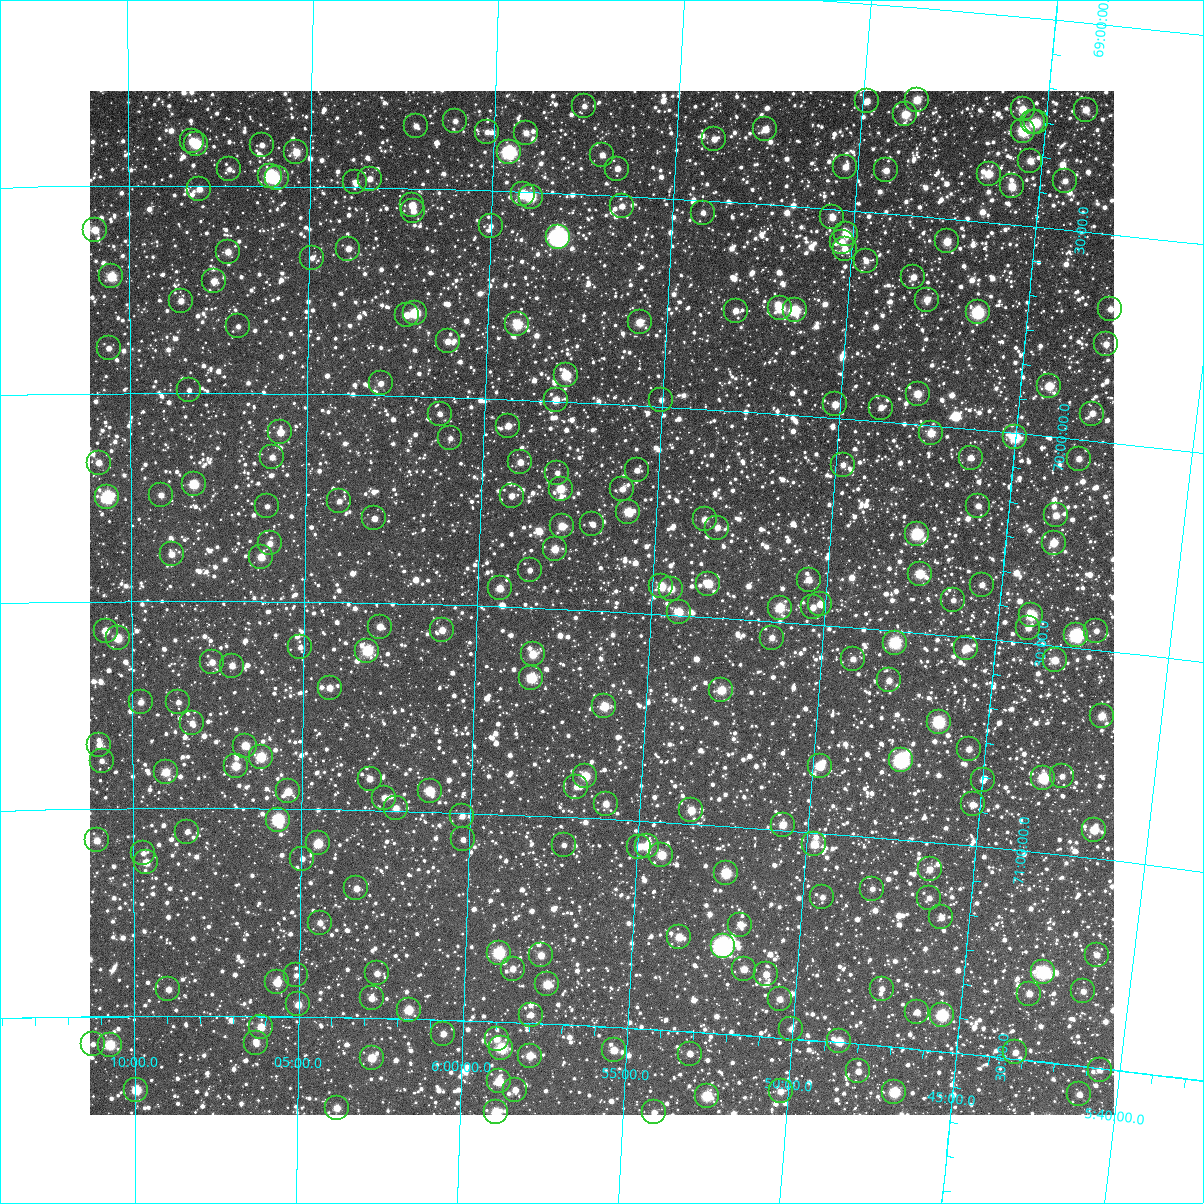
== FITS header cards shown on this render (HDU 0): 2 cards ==
NAXIS1  =                 1024
NAXIS2  =                 1024

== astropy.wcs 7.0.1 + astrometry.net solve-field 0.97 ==
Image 1024 x 1024 px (HDU 0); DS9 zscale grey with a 90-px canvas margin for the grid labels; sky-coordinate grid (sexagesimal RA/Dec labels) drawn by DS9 from the SOLVED WCS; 254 Tycho-2 reference stars matched to detected sources circled (green)
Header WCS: RA---TAN-SIP/DEC--TAN-SIP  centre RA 05:56:26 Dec +70:29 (89.11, +70.48 deg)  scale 8.67 arcsec/px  FOV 148.0' x 148.0'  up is +177 deg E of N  parity flipped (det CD > 0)
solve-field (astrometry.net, Tycho-2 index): VERIFIED the header's WCS against the Tycho-2 star catalogue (verified at 6 index scales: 12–254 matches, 0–1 conflicts across passes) and refined it, rather than solving blind
Solved WCS: RA---TAN-SIP/DEC--TAN-SIP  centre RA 05:56:26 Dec +70:29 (89.11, +70.48 deg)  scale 8.67 arcsec/px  FOV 148.0' x 148.0'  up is +177 deg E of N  parity flipped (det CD > 0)
The solver's refit moves the header's centre by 0.19 arcsec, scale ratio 0.9999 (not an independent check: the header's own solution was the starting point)
Tycho-2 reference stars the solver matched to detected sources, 254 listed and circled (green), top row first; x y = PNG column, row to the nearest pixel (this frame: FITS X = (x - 90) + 1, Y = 1024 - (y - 91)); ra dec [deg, ICRS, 3 dp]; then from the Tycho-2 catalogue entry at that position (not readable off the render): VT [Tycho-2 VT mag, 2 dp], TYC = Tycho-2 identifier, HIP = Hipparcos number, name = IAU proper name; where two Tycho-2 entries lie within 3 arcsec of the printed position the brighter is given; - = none
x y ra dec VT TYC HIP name
917 100 87.134 +69.222 10.34 4344-813-1 - -
867 101 87.473 +69.234 11.28 4344-778-1 - -
584 106 89.389 +69.287 11.95 4344-1947-1 - -
1023 109 86.415 +69.223 10.35 4344-839-1 - -
1086 110 85.987 +69.208 10.80 4344-879-1 - -
905 114 87.206 +69.259 10.32 4344-758-1 - -
455 121 90.265 +69.335 11.70 4345-1807-1 - -
1033 122 86.335 +69.251 10.96 4344-801-1 - -
1036 122 86.314 +69.251 10.05 4344-803-1 - -
416 126 90.532 +69.349 11.79 4345-2043-1 - -
765 129 88.148 +69.319 10.81 4344-1905-1 - -
1023 131 86.396 +69.273 8.92 4344-767-1 27175 -
487 132 90.045 +69.359 11.85 4345-1896-1 - -
526 133 89.779 +69.357 11.66 4344-1908-1 - -
714 139 88.493 +69.350 11.44 4344-1755-1 - -
192 141 92.061 +69.393 10.81 4349-823-1 - -
196 144 92.034 +69.399 9.71 4349-1188-1 - -
262 145 91.584 +69.402 11.73 4349-922-1 - -
296 152 91.347 +69.418 10.45 4349-1016-1 - -
509 152 89.894 +69.405 8.12 4348-9-1 28366 -
602 155 89.252 +69.403 11.90 4348-17-1 - -
1030 161 86.331 +69.344 11.02 4344-1746-1 - -
845 167 87.585 +69.396 11.00 4348-13-1 - -
229 169 91.807 +69.460 12.35 4349-304-1 - -
617 169 89.144 +69.434 11.51 4348-1882-1 - -
886 170 87.306 +69.397 11.43 4348-3-1 - -
989 174 86.606 +69.385 10.26 4348-39-1 - -
270 176 91.524 +69.476 8.35 4349-440-1 28902 -
277 178 91.478 +69.481 11.32 4349-1390-1 - -
370 179 90.840 +69.479 11.72 4349-1439-1 - -
1065 181 86.080 +69.384 11.48 4348-25-1 - -
355 182 90.941 +69.488 12.16 4349-476-1 - -
1012 186 86.438 +69.410 10.51 4348-1-1 - -
199 189 92.011 +69.509 11.13 4349-1246-1 - -
523 194 89.787 +69.505 9.77 4348-1890-1 - -
531 197 89.725 +69.511 9.86 4348-1852-1 - -
412 205 90.543 +69.541 10.90 4349-1343-1 - -
622 206 89.101 +69.524 11.69 4348-1581-1 - -
413 211 90.535 +69.555 11.49 4349-926-1 - -
703 213 88.540 +69.529 11.72 4348-1612-1 - -
832 217 87.649 +69.519 10.99 4348-1584-1 - -
491 226 89.998 +69.585 11.75 4348-1608-1 - -
95 230 92.731 +69.606 10.80 4349-1349-1 - -
846 234 87.545 +69.556 10.11 4348-1563-1 - -
558 237 89.529 +69.604 7.04 4348-1380-1 28243 -
947 241 86.849 +69.555 10.39 4348-1905-1 - -
842 242 87.572 +69.578 11.21 4348-1760-1 - -
348 249 90.978 +69.648 11.60 4349-959-1 - -
845 249 87.547 +69.593 11.44 4348-1815-1 - -
228 252 91.812 +69.659 11.19 4349-813-1 - -
312 258 91.228 +69.671 11.81 4349-1198-1 - -
866 261 87.394 +69.618 11.65 4348-1396-1 - -
111 276 92.621 +69.718 9.83 4349-947-1 - -
913 277 87.059 +69.648 11.34 4348-1321-1 - -
214 281 91.909 +69.730 11.26 4349-1189-1 - -
927 300 86.953 +69.699 10.90 4348-1206-1 - -
181 301 92.139 +69.778 11.64 4349-1122-1 - -
780 308 87.966 +69.747 10.01 4348-1024-1 - -
1110 309 85.679 +69.680 11.40 4348-1353-1 - -
795 310 87.862 +69.749 9.39 4348-1018-1 27663 -
736 311 88.274 +69.760 11.62 4348-1122-1 - -
978 312 86.593 +69.719 8.59 4348-1234-1 - -
415 313 90.505 +69.799 9.77 4349-1478-1 28583 -
407 315 90.563 +69.805 11.13 4349-919-1 - -
640 322 88.938 +69.801 10.67 4348-1655-1 - -
517 324 89.789 +69.819 9.74 4348-947-1 - -
238 326 91.739 +69.839 12.22 4349-1290-1 - -
448 341 90.272 +69.866 11.44 4349-907-1 - -
1106 344 85.684 +69.766 11.31 4348-1722-1 - -
109 348 92.645 +69.891 12.08 4349-1273-1 - -
566 375 89.434 +69.937 9.86 4348-875-1 - -
381 383 90.734 +69.971 11.67 4349-988-1 - -
1049 386 86.048 +69.879 10.23 4348-1043-1 - -
189 390 92.082 +69.992 12.27 4349-1178-1 - -
918 394 86.962 +69.927 10.48 4348-1297-1 - -
556 400 89.498 +69.997 10.73 4348-682-1 - -
661 400 88.756 +69.985 12.04 4348-732-1 - -
835 404 87.533 +69.968 10.91 4348-1100-1 - -
881 408 87.210 +69.968 11.60 4348-778-1 - -
440 414 90.313 +70.041 12.06 4349-300-1 - -
1092 414 85.728 +69.935 11.69 4348-1854-1 - -
508 426 89.827 +70.064 11.07 4348-1714-1 - -
280 432 91.435 +70.093 10.82 4349-899-1 - -
931 433 86.844 +70.019 10.51 4348-1003-1 - -
1015 437 86.252 +70.011 9.23 4348-384-1 - -
450 438 90.233 +70.098 12.13 4349-1066-1 - -
272 457 91.492 +70.153 11.59 4349-1160-1 - -
971 458 86.550 +70.069 11.10 4348-963-1 - -
1079 459 85.790 +70.047 11.38 4348-1823-1 - -
520 462 89.732 +70.151 11.28 4348-1774-1 - -
99 463 92.722 +70.166 11.45 4349-1149-1 - -
843 465 87.447 +70.112 11.75 4348-915-1 - -
637 470 88.902 +70.157 11.70 4348-326-1 - -
557 473 89.466 +70.173 12.24 4348-1364-1 - -
194 484 92.048 +70.219 9.86 4349-781-1 - -
561 489 89.437 +70.210 10.25 4348-246-1 - -
622 489 88.998 +70.204 11.44 4348-979-1 - -
161 495 92.281 +70.246 11.57 4349-328-1 - -
512 496 89.783 +70.233 11.58 4348-1231-1 - -
107 497 92.665 +70.248 8.54 4349-21-1 29303 -
339 501 91.011 +70.257 11.81 4349-141-1 - -
267 506 91.525 +70.272 12.17 4349-64-1 - -
978 506 86.464 +70.183 11.77 4348-948-1 - -
628 512 88.947 +70.258 9.80 4348-606-1 - -
1056 515 85.910 +70.188 11.11 4348-644-1 - -
374 518 90.758 +70.297 11.65 4349-748-1 - -
705 519 88.400 +70.266 11.17 4348-1333-1 - -
592 524 89.200 +70.292 12.10 4348-1162-1 - -
562 526 89.416 +70.301 10.60 4348-933-1 - -
717 528 88.306 +70.284 11.43 4348-756-1 - -
917 534 86.883 +70.264 9.15 4348-1131-1 - -
270 543 91.504 +70.361 11.42 4349-283-1 - -
1054 543 85.906 +70.254 10.42 4348-1288-1 - -
555 549 89.460 +70.356 10.54 4348-808-1 - -
172 554 92.206 +70.388 11.40 4349-50-1 - -
261 557 91.564 +70.393 10.56 4349-599-1 - -
530 570 89.633 +70.409 12.19 4348-1384-1 - -
920 574 86.837 +70.359 9.97 4348-733-1 - -
809 580 87.629 +70.394 10.75 4348-906-1 - -
708 584 88.346 +70.420 10.34 4348-1214-1 - -
982 585 86.387 +70.372 11.80 4348-610-1 - -
661 586 88.683 +70.433 10.11 4348-214-1 - -
500 588 89.844 +70.456 10.84 4348-1718-1 - -
671 589 88.609 +70.438 10.85 4348-190-1 - -
953 600 86.581 +70.415 11.67 4348-208-1 - -
820 604 87.532 +70.451 11.15 4348-1197-1 - -
813 607 87.584 +70.460 11.54 4348-728-1 - -
780 608 87.822 +70.467 9.88 4348-428-1 - -
679 612 88.547 +70.492 10.14 4348-402-1 - -
1031 615 86.012 +70.433 9.47 4348-1511-1 - -
380 627 90.699 +70.557 11.10 4349-1370-1 - -
1028 628 86.026 +70.465 11.30 4348-60-1 - -
442 630 90.249 +70.561 11.05 4349-1324-1 - -
106 631 92.686 +70.571 10.99 4349-308-1 - -
1096 631 85.536 +70.454 11.68 4348-100-1 - -
1076 635 85.677 +70.470 8.13 4348-744-1 26905 -
118 638 92.597 +70.589 10.18 4349-574-1 - -
772 638 87.863 +70.540 11.19 4348-893-1 - -
895 643 86.972 +70.529 9.05 4348-90-1 27375 -
300 647 91.274 +70.610 11.84 4349-443-1 - -
966 648 86.457 +70.528 10.47 4348-775-1 - -
367 651 90.787 +70.615 9.47 4349-1158-1 - -
533 654 89.586 +70.612 10.34 4348-868-1 - -
853 659 87.267 +70.577 11.63 4348-771-1 - -
1055 660 85.812 +70.535 10.54 4348-701-1 - -
212 662 91.914 +70.648 11.29 4349-177-1 - -
232 666 91.769 +70.656 11.21 4349-1368-1 - -
531 678 89.590 +70.669 9.53 4348-234-1 - -
889 680 86.994 +70.621 11.52 4348-306-1 - -
330 688 91.056 +70.707 11.22 4349-661-1 - -
721 690 88.203 +70.674 10.16 4348-212-1 - -
141 702 92.434 +70.744 11.48 4349-749-1 - -
178 702 92.159 +70.744 11.77 4349-1375-1 - -
604 706 89.048 +70.729 10.20 4348-209-1 - -
1102 716 85.430 +70.657 10.69 4348-1456-1 - -
939 722 86.607 +70.710 8.87 4348-314-1 27240 -
192 723 92.059 +70.795 11.54 4349-571-1 - -
99 745 92.742 +70.846 11.66 4349-8-1 - -
245 746 91.668 +70.849 10.40 4349-424-1 - -
969 749 86.370 +70.769 11.24 4348-154-1 - -
261 757 91.554 +70.875 9.61 4349-247-1 - -
901 760 86.855 +70.810 7.98 4348-220-1 27337 -
102 761 92.724 +70.885 12.24 4349-1282-1 - -
236 766 91.738 +70.898 10.28 4349-114-1 - -
820 766 87.448 +70.839 10.00 4348-1706-1 - -
166 772 92.254 +70.913 10.37 4349-69-1 - -
585 776 89.163 +70.899 10.05 4348-1740-1 - -
1062 776 85.672 +70.812 11.93 4348-318-1 - -
1043 778 85.806 +70.820 9.17 4348-764-1 - -
370 779 90.750 +70.924 11.38 4349-279-1 - -
983 780 86.246 +70.841 11.81 4348-1223-1 - -
576 787 89.225 +70.926 11.78 4348-126-1 - -
288 791 91.352 +70.958 10.49 4349-122-1 - -
430 791 90.306 +70.950 9.87 4349-779-1 - -
384 798 90.638 +70.969 11.53 4349-796-1 - -
606 804 88.999 +70.964 11.08 4348-372-1 28061 -
973 804 86.304 +70.900 11.76 4348-1233-1 - -
396 808 90.551 +70.993 11.06 4349-296-1 - -
691 810 88.369 +70.968 10.50 4348-612-1 - -
462 816 90.060 +71.007 11.86 4349-1173-1 - -
278 820 91.425 +71.026 8.85 4349-662-1 28868 -
783 825 87.688 +70.988 10.69 4348-54-1 - -
1094 830 85.395 +70.931 10.45 4348-210-1 - -
187 832 92.097 +71.057 11.95 4349-614-1 - -
463 839 90.048 +71.064 11.91 4349-777-1 - -
97 840 92.766 +71.076 10.85 4349-154-1 - -
318 843 91.123 +71.082 10.05 4349-179-1 - -
814 844 87.442 +71.029 10.32 4348-529-1 - -
564 845 89.298 +71.068 12.11 4348-94-1 - -
647 846 88.678 +71.059 10.47 4348-510-1 - -
639 847 88.737 +71.063 11.28 4348-459-1 - -
143 853 92.421 +71.108 12.19 4349-6-1 - -
661 855 88.570 +71.080 10.16 4348-515-1 - -
302 859 91.237 +71.119 11.94 4349-249-1 - -
146 862 92.399 +71.130 10.92 4349-91-1 - -
930 869 86.576 +71.066 11.39 4348-429-1 - -
726 873 88.082 +71.113 9.45 4348-14-1 - -
356 888 90.830 +71.189 11.40 4349-60-1 - -
872 889 86.988 +71.125 12.01 4348-188-1 - -
822 897 87.352 +71.155 11.88 4348-145-1 - -
929 898 86.558 +71.134 11.87 4348-50-1 - -
941 917 86.456 +71.178 11.53 4348-282-1 - -
320 923 91.099 +71.273 11.64 4353-982-1 - -
740 925 87.949 +71.235 11.09 4348-64-1 - -
679 937 88.402 +71.274 10.51 4352-382-1 - -
723 946 88.072 +71.289 7.14 4352-1186-1 27730 -
499 953 89.751 +71.334 9.05 4352-864-1 28320 -
541 955 89.431 +71.336 11.10 4352-1401-1 - -
1097 955 85.271 +71.230 11.58 4348-887-1 - -
513 969 89.640 +71.371 11.29 4352-1314-1 - -
744 969 87.899 +71.341 11.08 4352-1162-1 - -
1043 972 85.655 +71.285 8.47 4352-638-1 - -
377 973 90.661 +71.392 11.41 4353-759-1 - -
766 974 87.730 +71.350 11.23 4352-1598-1 - -
296 975 91.272 +71.401 12.79 4353-1082-1 - -
277 982 91.416 +71.418 10.34 4353-1309-1 - -
547 984 89.376 +71.405 10.28 4352-1171-1 - -
168 989 92.236 +71.436 11.36 4353-1276-1 - -
882 989 86.852 +71.362 12.06 4352-855-1 - -
1083 991 85.343 +71.321 11.84 4352-917-1 - -
1029 994 85.743 +71.340 11.39 4352-857-1 - -
372 998 90.699 +71.452 11.29 4353-1212-1 - -
780 999 87.614 +71.407 11.26 4352-686-1 - -
298 1004 91.253 +71.471 10.95 4353-193-1 - -
409 1010 90.416 +71.479 10.11 4353-1021-1 - -
917 1012 86.573 +71.411 11.36 4352-1166-1 - -
531 1015 89.490 +71.480 11.46 4352-1453-1 - -
942 1015 86.381 +71.413 8.83 4352-902-1 - -
261 1027 91.535 +71.526 10.58 4353-885-1 - -
791 1029 87.512 +71.477 11.89 4352-650-1 - -
443 1034 90.147 +71.533 11.29 4353-659-1 - -
497 1039 89.740 +71.541 11.27 4352-574-1 - -
839 1041 87.141 +71.498 10.18 4352-1269-1 - -
256 1043 91.570 +71.564 11.93 4353-985-1 - -
93 1044 92.813 +71.567 12.04 4353-1311-1 - -
110 1045 92.685 +71.569 9.57 4353-988-1 - -
501 1048 89.701 +71.564 9.39 4352-1257-1 - -
614 1050 88.844 +71.555 10.82 4352-1280-1 - -
1015 1052 85.802 +71.484 11.42 4352-1264-1 - -
690 1054 88.265 +71.553 11.41 4352-1033-1 - -
530 1056 89.483 +71.578 10.64 4352-1357-1 - -
372 1058 90.686 +71.596 10.39 4353-657-1 - -
1100 1070 85.153 +71.504 11.74 4352-1380-1 - -
858 1071 86.978 +71.565 11.36 4352-1575-1 - -
499 1081 89.712 +71.643 10.17 4352-1210-1 - -
136 1090 92.486 +71.679 9.74 4353-1101-1 - -
515 1090 89.583 +71.662 11.51 4352-1282-1 - -
781 1091 87.556 +71.628 11.30 4352-1222-1 - -
894 1092 86.688 +71.608 9.38 4352-236-1 - -
1079 1094 85.284 +71.569 11.55 4352-1304-1 - -
707 1096 88.115 +71.652 9.62 4352-818-1 27753 -
337 1108 90.947 +71.718 10.83 4353-1204-1 - -
496 1112 89.723 +71.718 9.75 4352-1437-1 28304 -
654 1112 88.511 +71.699 11.67 4352-380-1 - -